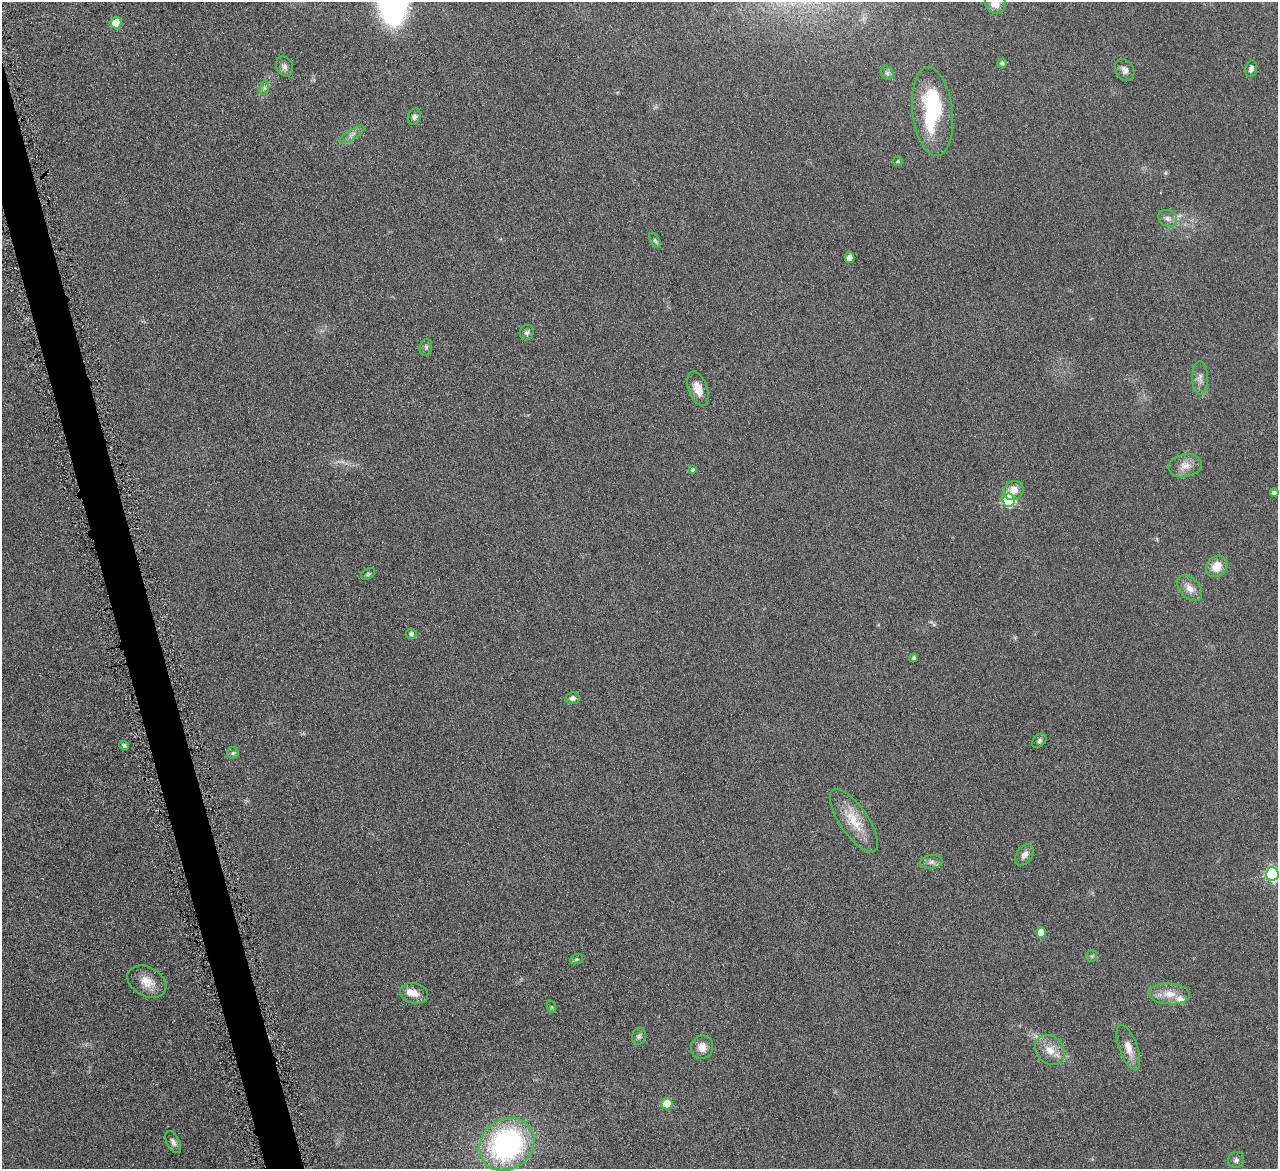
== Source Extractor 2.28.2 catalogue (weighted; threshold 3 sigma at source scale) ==
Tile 11 of 4 x 4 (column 3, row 3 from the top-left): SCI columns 2558-3833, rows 1441-2607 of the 5114 x 5096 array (HDU 1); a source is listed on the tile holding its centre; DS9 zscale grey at full resolution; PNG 1280 x 1171 px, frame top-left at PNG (2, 2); each listed source drawn as its Kron ellipse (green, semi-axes under 4 px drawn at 4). Shown black and unused: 3% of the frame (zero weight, under 4 of 8 exposures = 1% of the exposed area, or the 3 px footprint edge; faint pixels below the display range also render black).
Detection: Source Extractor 2.28.2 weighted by HDU 2 'WHT'; one run over the whole footprint, this tile lists its part. Background 0.0891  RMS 0.0087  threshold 0.0355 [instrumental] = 3 sigma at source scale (4.09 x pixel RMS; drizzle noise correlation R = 1.36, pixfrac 0.8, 0.05/0.05 arcsec/px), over >= 5 px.
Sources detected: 56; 2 inside a brighter object's white glare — neither listed nor drawn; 2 inside a brighter listed object's ellipse — not listed separately; the other 52 listed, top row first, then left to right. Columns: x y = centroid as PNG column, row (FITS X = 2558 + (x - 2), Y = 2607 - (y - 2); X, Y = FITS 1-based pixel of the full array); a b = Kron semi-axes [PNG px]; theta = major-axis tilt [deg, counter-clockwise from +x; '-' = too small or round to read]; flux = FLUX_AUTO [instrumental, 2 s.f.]
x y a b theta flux
995 3 11 10 - 9.1
116 23 5 5 - 22
1002 63 5 4 - 1.8
284 66 10 8 -63 3.4
1251 69 8 5 79 2.7
1125 70 11 9 -57 4.2
887 73 7 6 - 2
264 88 7 4 71 1.8
932 111 45 20 -83 57
414 117 8 6 65 2.4
352 134 14 5 33 3.4
898 161 5 4 - 0.97
1168 218 10 8 -29 3.8
655 240 8 4 -57 1.4
850 258 5 5 - 6.2
527 333 8 7 - 2.1
426 347 8 6 75 2.1
1200 378 17 8 89 4.7
698 388 18 9 -71 10
1185 466 16 11 11 7.9
693 470 4 4 - 1.6
1014 490 10 9 - 8.4
1274 493 4 4 - 2.4
1009 500 6 6 - 84
1217 566 11 10 - 12
368 574 7 5 31 1.4
1190 588 15 9 -48 7.1
411 634 5 5 - 2.1
914 658 4 4 - 1.7
573 698 7 6 - 2.5
1039 741 8 6 42 2
124 746 5 4 - 2.3
233 753 6 6 - 1.5
854 820 37 14 -55 22
1024 855 12 8 54 4.8
931 862 11 6 8 3.3
1272 874 7 6 - 130
1041 932 5 5 - 11
1092 956 6 5 - 1.3
576 959 6 5 - 1.3
147 982 21 14 -30 11
414 993 14 10 -13 7.6
1169 994 21 10 -4 11
552 1007 6 4 -71 1
639 1036 9 6 73 2.2
702 1047 12 11 - 7.4
1128 1048 24 9 -70 9.4
1050 1050 16 13 -46 11
667 1104 5 5 - 21
173 1142 12 6 -63 3
507 1144 29 25 36 160
1236 1160 8 7 - 2.3
Isophote crosses this tile's border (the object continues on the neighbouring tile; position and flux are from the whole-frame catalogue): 2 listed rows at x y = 995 3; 1272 874